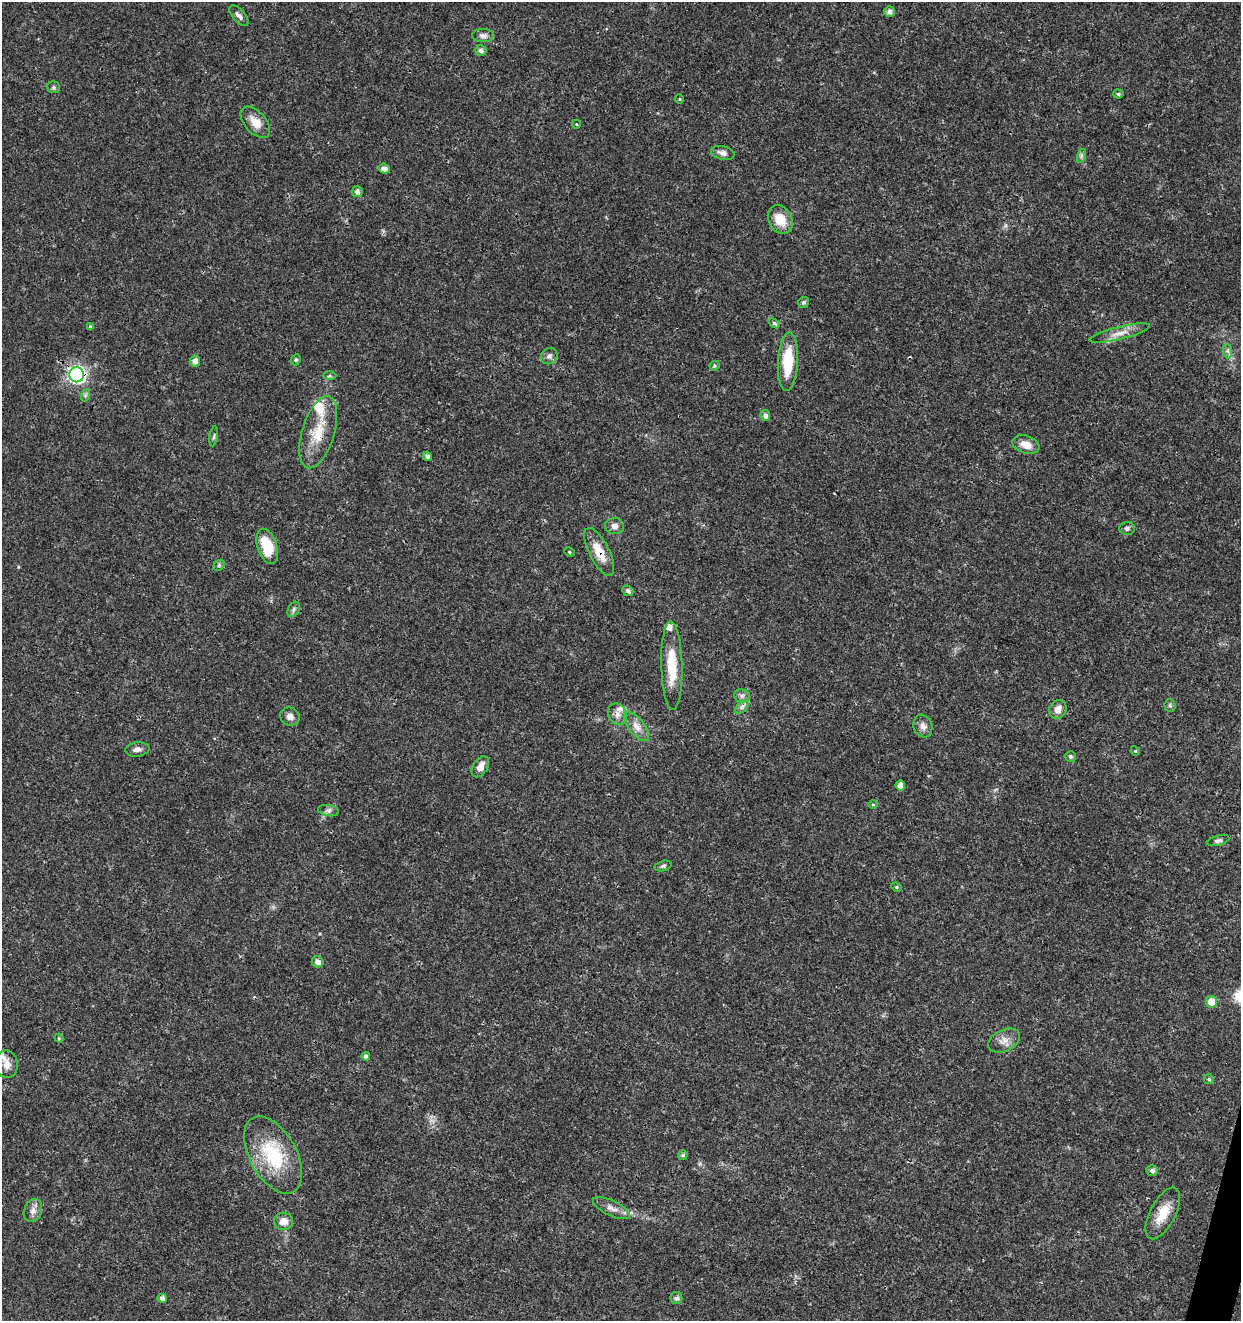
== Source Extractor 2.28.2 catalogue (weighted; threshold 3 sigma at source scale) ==
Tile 6 of 4 x 4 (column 2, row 2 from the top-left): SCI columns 1523-2761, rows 2646-3964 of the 5461 x 5295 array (HDU 1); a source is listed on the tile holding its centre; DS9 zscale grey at full resolution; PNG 1243 x 1323 px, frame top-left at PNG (2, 2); each listed source drawn as its Kron ellipse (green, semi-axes under 4 px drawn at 4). Shown black and unused: <1% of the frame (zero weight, under 3 of 4 exposures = <1% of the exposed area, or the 3 px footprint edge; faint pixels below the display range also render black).
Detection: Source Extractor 2.28.2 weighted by HDU 2 'WHT'; one run over the whole footprint, this tile lists its part. Background 0.0179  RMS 0.0021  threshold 0.00941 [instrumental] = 3 sigma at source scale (4.5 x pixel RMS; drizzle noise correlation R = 1.50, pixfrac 1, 0.0396/0.0396 arcsec/px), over >= 5 px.
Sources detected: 80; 1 cosmic-ray / hot-pixel residue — neither listed nor drawn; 4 inside a brighter listed object's ellipse — not listed separately; the other 75 listed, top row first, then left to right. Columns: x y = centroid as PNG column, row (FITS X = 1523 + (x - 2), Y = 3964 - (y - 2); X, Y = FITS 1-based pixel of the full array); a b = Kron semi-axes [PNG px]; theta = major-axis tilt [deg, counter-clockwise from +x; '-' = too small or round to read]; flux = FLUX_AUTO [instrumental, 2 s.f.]
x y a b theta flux
889 12 5 5 - 0.91
239 16 13 6 -47 0.79
483 36 11 6 -1 0.83
481 50 6 5 - 0.74
54 87 6 6 - 0.37
1118 94 5 4 - 0.37
679 99 4 4 - 0.23
255 122 18 10 -49 2.7
576 124 4 3 - 0.16
723 153 12 6 -14 1.1
1081 156 7 4 72 0.4
384 169 5 5 - 1.1
357 191 5 5 - 0.74
780 220 15 11 -62 3.9
803 303 5 5 - 0.55
774 323 6 4 -38 0.42
90 327 4 3 - 0.52
1120 333 31 6 14 2.3
1228 351 7 4 -89 0.47
549 356 9 7 43 0.74
296 360 6 4 67 0.3
195 361 5 5 - 1.2
788 362 29 10 86 7.9
714 366 5 4 - 0.33
77 375 7 7 - 63
330 376 7 4 0 0.32
86 395 6 4 69 0.41
765 415 5 5 - 0.81
318 432 37 16 73 6.2
214 436 10 3 81 0.36
1026 445 14 9 -17 2.1
427 456 5 4 - 0.73
614 526 10 8 3 1.1
1127 528 7 6 - 0.55
267 546 18 10 -72 6.5
569 552 5 4 - 0.33
599 552 26 10 -63 4
219 565 6 4 47 0.37
628 591 6 5 - 0.64
294 609 8 5 61 0.48
672 666 44 10 -89 6.7
742 696 8 6 -6 0.67
1170 706 6 5 - 0.39
742 707 8 5 46 0.6
1058 709 10 8 58 1.6
617 714 11 9 -67 1.2
290 716 10 8 -24 1.2
636 726 18 7 -51 1.8
923 726 11 9 -70 1.2
137 749 12 7 7 0.93
1135 751 4 4 - 0.23
1071 757 5 5 - 0.42
480 767 11 7 57 1.5
900 785 5 5 - 1.4
873 805 4 3 - 0.18
328 811 10 5 -10 0.62
1218 841 11 5 16 0.56
663 866 8 5 15 0.46
896 887 5 4 - 0.32
318 962 6 5 - 0.91
1211 1002 6 5 - 3.1
59 1038 4 4 - 0.23
1004 1041 17 10 25 1.8
366 1056 4 4 - 0.7
7 1064 14 11 -82 1.9
1209 1079 5 5 - 0.39
273 1155 42 23 -61 13
683 1155 5 4 - 0.38
1152 1171 6 5 - 0.7
611 1208 20 7 -26 1.5
33 1211 12 9 68 1.3
1163 1213 28 12 63 4.1
283 1221 9 8 - 2
162 1298 5 4 - 0.89
676 1298 6 6 - 0.58
Overlapping masked pixels (flux is a lower limit): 3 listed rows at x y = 77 375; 318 432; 599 552